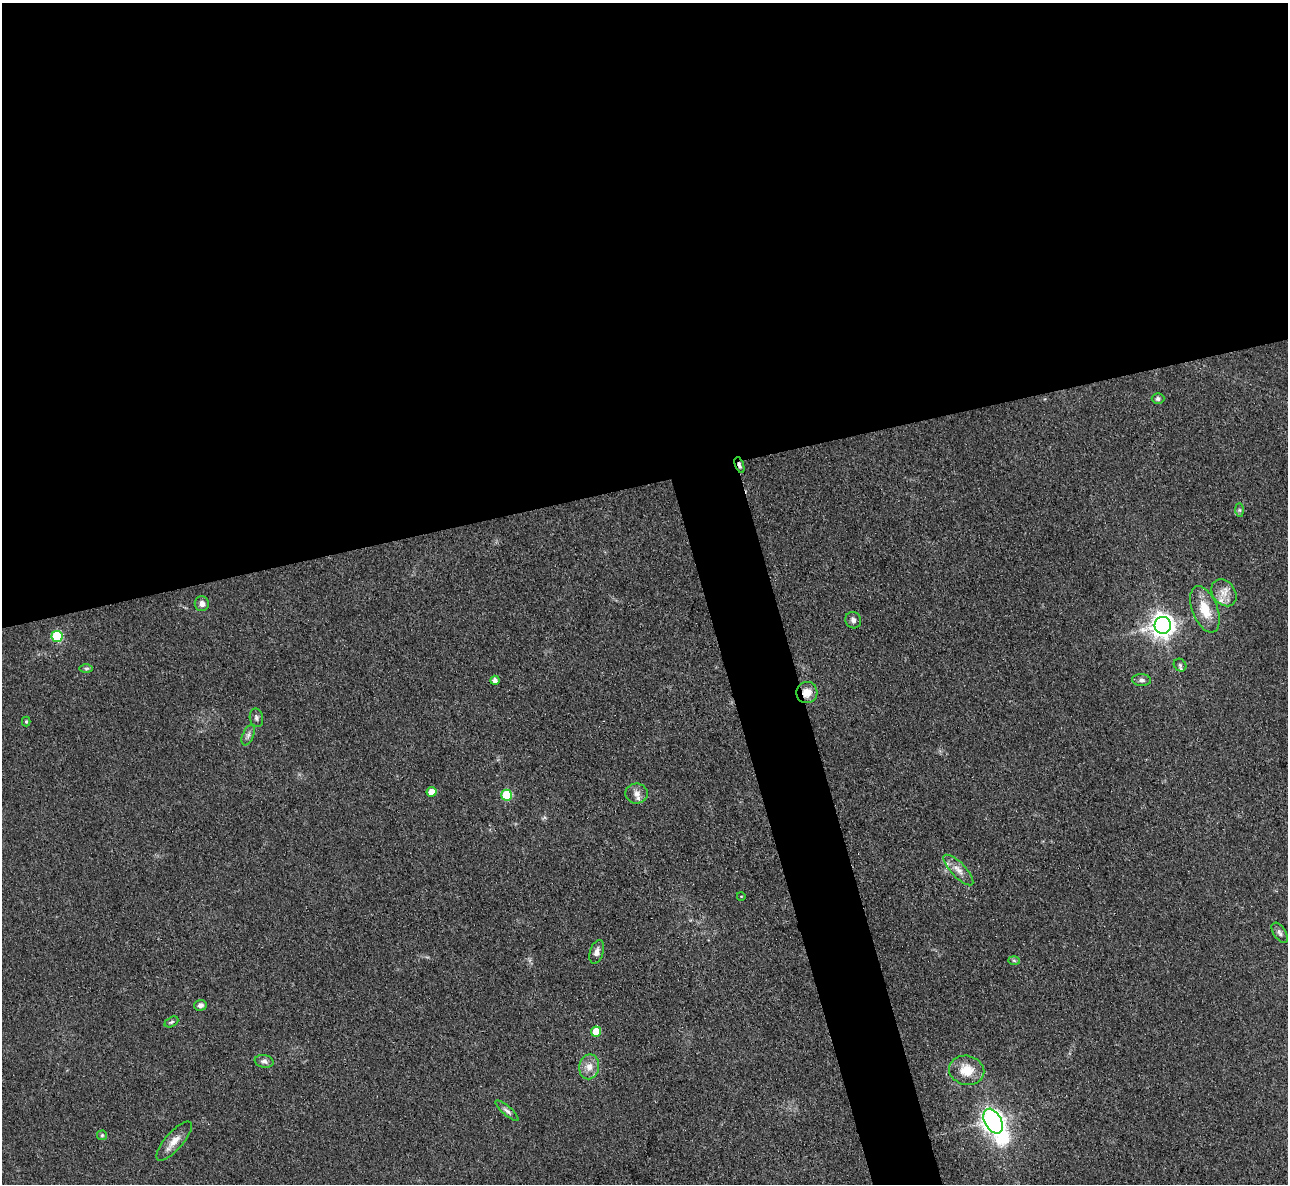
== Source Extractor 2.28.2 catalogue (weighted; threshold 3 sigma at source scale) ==
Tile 2 of 4 x 4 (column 2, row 1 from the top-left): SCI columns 1296-2581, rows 3813-4994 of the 5162 x 5140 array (HDU 1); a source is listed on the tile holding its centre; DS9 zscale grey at full resolution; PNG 1290 x 1186 px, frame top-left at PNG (2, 3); each listed source drawn as its Kron ellipse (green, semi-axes under 4 px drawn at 4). Shown black and unused: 44% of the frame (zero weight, under 3 of 4 exposures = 2% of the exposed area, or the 3 px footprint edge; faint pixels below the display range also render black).
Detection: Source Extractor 2.28.2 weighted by HDU 2 'WHT'; one run over the whole footprint, this tile lists its part. Background 0.0792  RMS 0.0058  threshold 0.0262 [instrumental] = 3 sigma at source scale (4.5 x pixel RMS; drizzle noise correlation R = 1.50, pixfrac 1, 0.05/0.05 arcsec/px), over >= 5 px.
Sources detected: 36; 1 inside a brighter listed object's ellipse — not listed separately; the other 35 listed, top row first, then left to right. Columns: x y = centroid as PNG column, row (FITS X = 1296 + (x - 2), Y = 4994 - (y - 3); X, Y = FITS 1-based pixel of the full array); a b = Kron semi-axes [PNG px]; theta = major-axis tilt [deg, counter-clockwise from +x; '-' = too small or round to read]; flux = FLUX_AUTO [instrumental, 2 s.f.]
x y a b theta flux
1158 398 6 5 - 1.3
739 465 8 4 -70 1.3
1239 510 7 4 -90 0.96
1224 593 15 11 -53 6
202 604 7 7 - 2.7
1205 609 24 12 -68 14
853 620 8 7 - 2.2
1163 625 8 8 - 470
57 636 6 5 - 39
1180 665 7 5 -46 1.3
86 668 7 4 0 1
495 680 4 4 - 2.3
1141 680 9 6 -3 1.9
807 693 11 10 - 6.5
256 718 9 6 -78 1.8
26 721 5 4 - 0.74
248 735 11 5 66 2
432 792 5 5 - 6.9
636 793 11 10 - 3.7
507 795 5 5 - 25
958 870 20 7 -46 5.1
741 896 4 3 - 0.41
1280 933 11 6 -57 1.9
597 952 12 6 72 2.8
1014 960 6 4 -2 0.77
200 1005 6 5 - 2
171 1022 7 4 27 1
596 1031 5 5 - 9.6
264 1061 9 6 -11 2.2
589 1067 12 10 79 5.5
967 1070 18 14 -12 11
507 1111 15 4 -41 2
993 1121 13 8 -61 430
102 1135 5 4 - 0.78
174 1141 25 8 48 6.9
Overlapping masked pixels (flux is a lower limit): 2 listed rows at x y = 739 465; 807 693